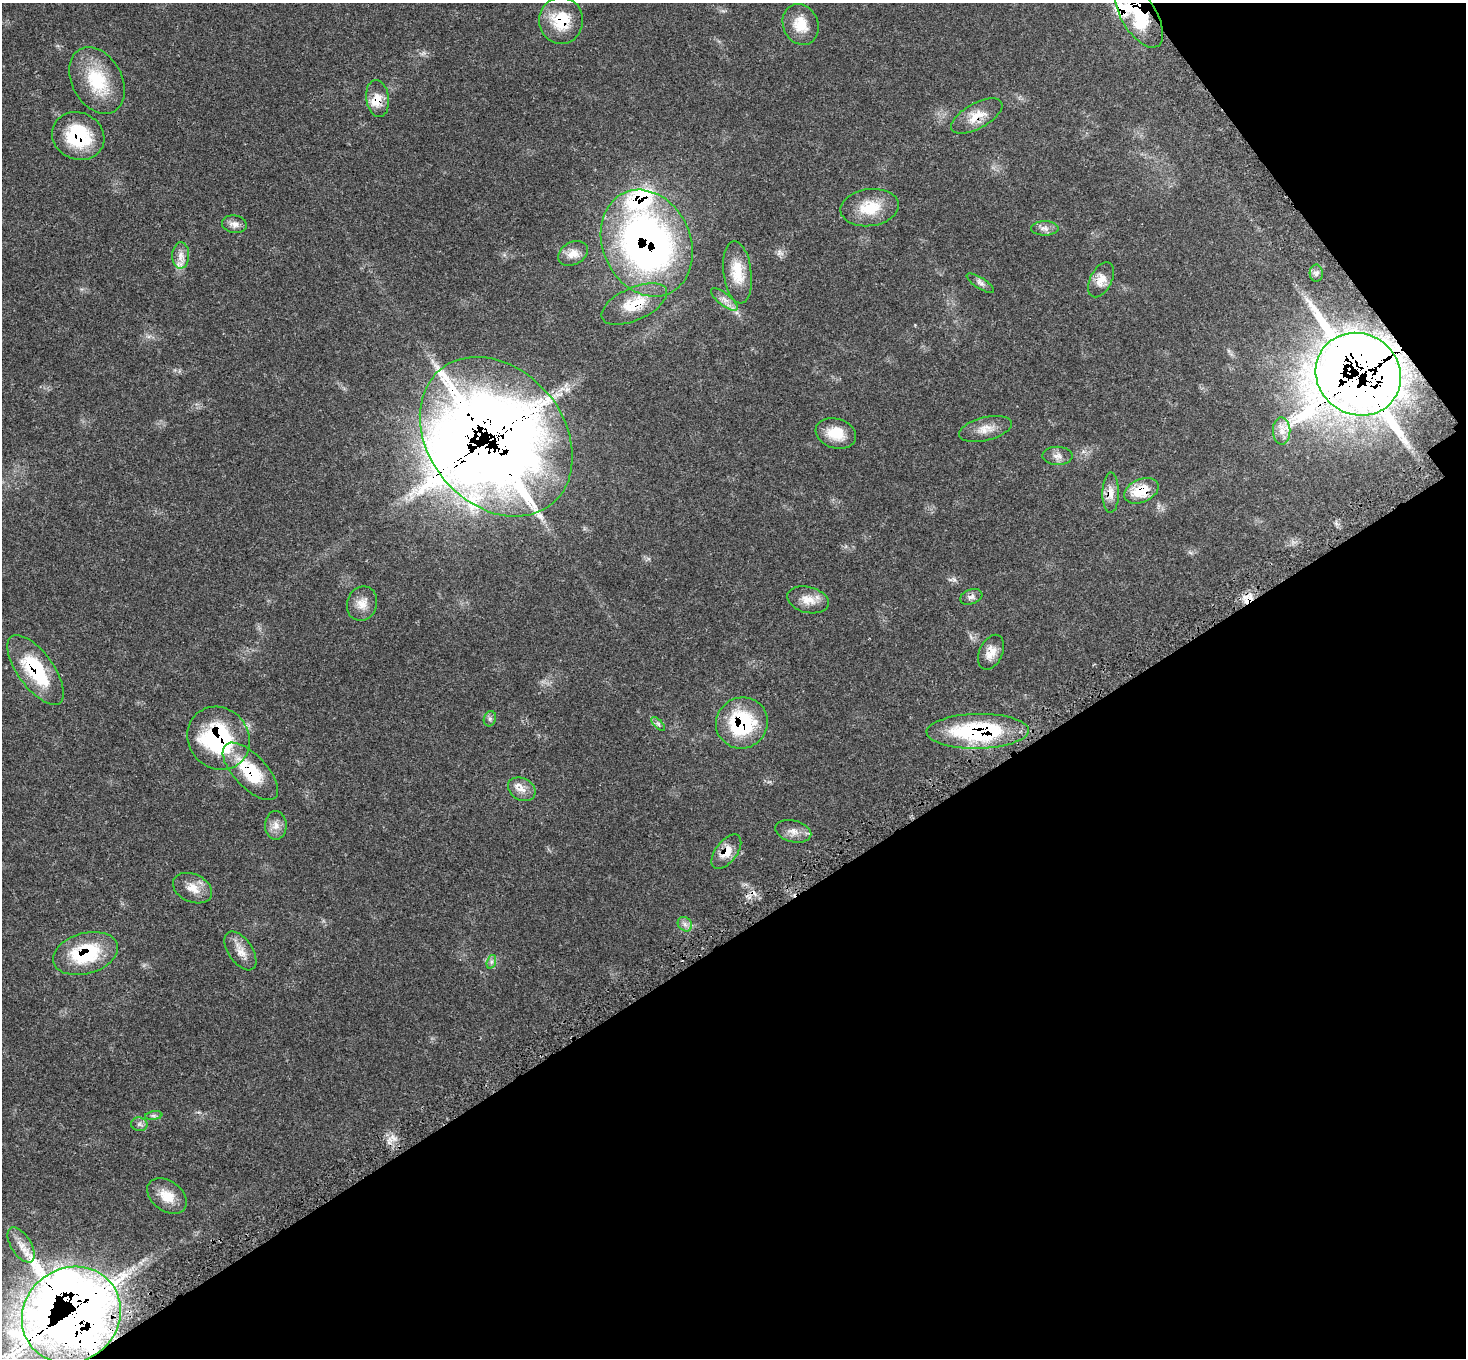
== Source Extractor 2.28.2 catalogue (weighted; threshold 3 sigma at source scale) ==
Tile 12 of 4 x 4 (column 4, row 3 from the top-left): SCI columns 4469-5932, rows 1637-2992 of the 6034 x 6057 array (HDU 1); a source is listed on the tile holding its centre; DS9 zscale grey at full resolution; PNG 1468 x 1360 px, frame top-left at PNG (2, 3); each listed source drawn as its Kron ellipse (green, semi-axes under 4 px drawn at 4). Shown black and unused: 35% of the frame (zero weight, under 3 of 5 exposures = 4% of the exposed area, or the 3 px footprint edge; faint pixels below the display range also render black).
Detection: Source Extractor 2.28.2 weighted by HDU 2 'WHT'; one run over the whole footprint, this tile lists its part. Background 0.0464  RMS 0.0031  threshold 0.0142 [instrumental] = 3 sigma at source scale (4.5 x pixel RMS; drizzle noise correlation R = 1.50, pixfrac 1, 0.05/0.05 arcsec/px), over >= 5 px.
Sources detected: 60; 3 cosmic-ray / hot-pixel residue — neither listed nor drawn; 5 inside a brighter listed object's ellipse — not listed separately; the other 52 listed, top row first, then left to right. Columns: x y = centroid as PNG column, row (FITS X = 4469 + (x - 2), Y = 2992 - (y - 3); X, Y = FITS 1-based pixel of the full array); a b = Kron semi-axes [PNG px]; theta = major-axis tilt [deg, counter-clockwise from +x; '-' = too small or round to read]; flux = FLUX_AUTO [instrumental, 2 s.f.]
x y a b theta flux
1139 16 36 17 -59 21
561 20 23 22 - 11
801 24 21 17 -66 6.6
97 80 35 25 -61 15
378 98 18 11 -82 3.9
977 116 28 12 29 5.7
78 136 27 23 -25 19
870 208 29 18 7 9.3
234 224 12 9 -10 1.8
1045 228 14 7 0 1.6
647 243 55 44 -65 140
573 253 16 11 30 3.2
181 255 13 8 88 2.3
737 272 31 14 -83 7.6
1316 273 8 6 -87 0.97
1101 280 19 10 62 3.6
980 283 16 5 -32 1.3
724 299 16 6 -38 1.9
634 304 35 16 24 9.8
1358 374 44 40 -33 940
985 429 27 11 14 4.1
1282 431 13 8 -89 2.7
836 433 21 14 -17 6.5
496 437 87 67 -50 750
1057 456 15 9 -1 2
1141 491 18 11 24 8.2
1111 493 20 8 89 2.9
971 597 11 7 19 1.4
808 600 21 13 -14 4.4
362 604 17 15 70 3.7
991 652 18 11 65 3.4
36 670 41 18 -54 21
490 719 8 6 70 0.82
742 723 26 25 - 24
658 724 9 3 -45 0.57
978 731 51 17 1 38
219 738 33 30 -48 38
250 771 36 16 -46 16
522 789 14 11 -28 2.9
276 825 14 11 -89 2.6
793 831 18 11 -15 2.7
726 852 20 10 53 4.4
193 888 20 14 -25 4.2
685 924 8 6 -46 1.2
240 951 22 12 -55 3.8
85 953 33 20 15 21
491 962 7 4 71 0.71
154 1116 9 4 8 0.67
139 1124 8 7 - 0.92
167 1196 22 15 -37 5.5
21 1245 20 10 -57 3.6
71 1315 51 47 36 750
Overlapping masked pixels (flux is a lower limit): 18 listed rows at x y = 1139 16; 561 20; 378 98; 977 116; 78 136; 647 243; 634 304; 1358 374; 496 437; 1141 491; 36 670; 742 723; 978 731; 219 738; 250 771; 726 852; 85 953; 71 1315
Isophote crosses this tile's border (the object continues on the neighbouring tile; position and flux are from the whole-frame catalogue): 1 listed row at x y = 71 1315